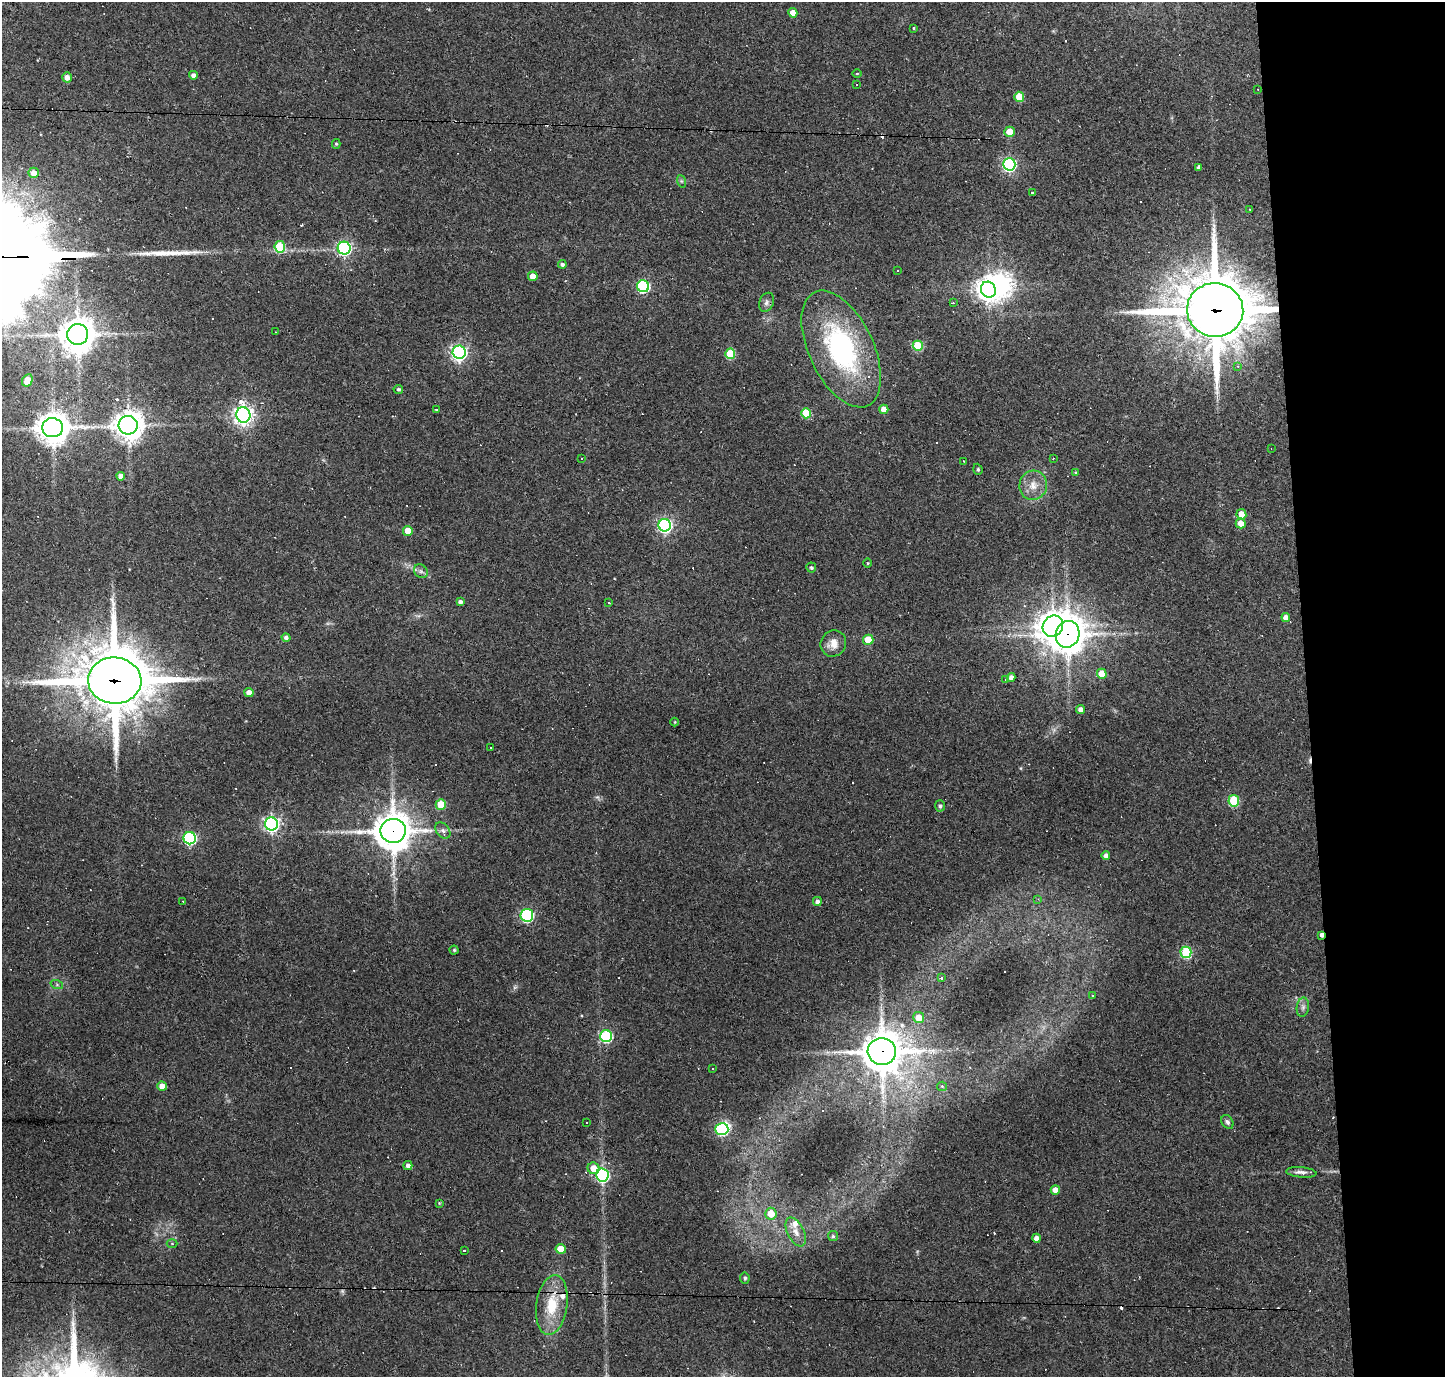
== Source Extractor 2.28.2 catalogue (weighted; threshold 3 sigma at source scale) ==
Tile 6 of 3 x 3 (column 3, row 2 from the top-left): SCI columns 2886-4328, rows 1467-2841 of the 4328 x 4305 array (HDU 1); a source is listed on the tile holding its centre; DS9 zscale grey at full resolution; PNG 1447 x 1379 px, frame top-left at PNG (2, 2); each listed source drawn as its Kron ellipse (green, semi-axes under 4 px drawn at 4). Shown black and unused: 10% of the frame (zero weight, under 2 of 3 exposures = <1% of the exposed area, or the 3 px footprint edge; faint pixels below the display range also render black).
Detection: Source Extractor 2.28.2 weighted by HDU 2 'WHT'; one run over the whole footprint, this tile lists its part. Background 0.085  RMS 0.0059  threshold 0.0266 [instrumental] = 3 sigma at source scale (4.5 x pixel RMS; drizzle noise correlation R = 1.50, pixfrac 1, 0.05/0.05 arcsec/px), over >= 5 px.
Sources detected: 153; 2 inside a brighter object's white glare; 33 cosmic-ray / hot-pixel residue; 1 long thin detection or spike segment (spike, bleed or trail) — neither listed nor drawn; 2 inside a brighter listed object's ellipse — not listed separately; the other 115 listed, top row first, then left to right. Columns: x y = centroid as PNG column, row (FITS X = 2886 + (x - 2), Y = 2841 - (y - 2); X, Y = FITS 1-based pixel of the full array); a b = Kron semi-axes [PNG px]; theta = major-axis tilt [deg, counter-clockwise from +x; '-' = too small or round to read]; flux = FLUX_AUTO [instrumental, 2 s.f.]
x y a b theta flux
793 13 5 4 - 6.5
914 28 3 2 - 0.52
857 73 4 3 - 0.42
193 75 4 4 - 2.5
67 77 5 4 - 3.3
856 85 2 2 - 0.41
1258 89 3 2 - 0.42
1019 97 5 5 - 15
1009 132 5 5 - 10
336 144 5 4 - 0.82
1009 164 6 6 - 120
1199 167 4 3 - 1.7
34 173 5 5 - 4.8
681 181 6 4 -71 0.84
1032 193 3 3 - 4.5
1249 209 2 2 - 0.47
280 247 5 5 - 28
344 248 6 6 - 120
562 264 4 4 - 1.3
897 271 3 3 - 5.3
533 276 5 4 - 6.6
643 286 6 6 - 75
988 290 8 7 - 510
766 302 10 7 66 2.1
953 303 3 3 - 0.51
1215 310 28 27 - 3600
275 332 3 2 - 0.35
78 334 10 10 - 1100
918 346 5 5 - 30
841 349 63 32 -65 92
459 352 6 6 - 180
730 354 5 5 - 25
1238 366 4 3 - 0.68
27 380 6 5 - 9.4
398 389 5 4 - 1.2
436 409 3 3 - 1.5
884 409 4 4 - 6.2
806 413 5 5 - 22
243 415 8 7 - 310
128 425 9 9 - 710
53 428 10 9 - 870
1271 448 4 3 - 0.39
582 458 3 3 - 0.62
1053 459 3 2 - 0.41
963 461 3 2 - 0.54
978 469 6 4 -71 0.8
1076 473 4 3 - 1.1
121 476 4 4 - 3.7
1033 485 15 14 - 7.3
1241 514 5 5 - 8
1241 523 5 5 - 4.8
665 525 6 6 - 130
408 531 5 5 - 12
868 563 4 3 - 0.5
811 568 5 5 - 1.1
421 571 7 6 - 1.7
460 602 4 3 - 2.1
609 603 2 2 - 0.49
1286 617 4 4 - 4.3
1053 626 11 9 53 610
1067 634 13 12 - 920
286 637 4 4 - 1.7
868 640 5 5 - 16
833 643 13 12 - 6.2
1102 674 5 5 - 11
1011 677 4 4 - 2.8
1006 679 3 3 - 1.3
115 681 26 23 -5 4100
249 693 4 4 - 4.4
1081 709 4 4 - 3.3
675 722 4 3 - 0.51
491 748 2 2 - 0.61
1234 801 6 5 - 36
441 804 5 5 - 16
940 806 5 5 - 1.6
271 824 6 6 - 190
443 830 9 6 -49 1.9
393 831 12 12 - 1300
190 838 6 6 - 88
1106 856 4 4 - 3.2
1038 899 4 4 - 0.62
183 901 2 2 - 0.35
817 901 4 4 - 2.6
527 915 6 6 - 68
1321 935 3 2 - 30
454 950 4 4 - 0.8
1186 952 6 5 - 51
942 978 3 3 - 53
57 985 6 4 -19 1
1092 996 3 2 - 0.68
1303 1007 9 6 80 2
919 1018 5 5 - 8.3
606 1036 6 6 - 59
882 1051 14 13 - 1400
713 1069 3 2 - 0.37
162 1086 5 4 - 7.8
942 1086 5 4 - 0.64
1227 1122 7 5 -56 1.5
587 1123 2 2 - 0.48
722 1129 6 6 - 73
408 1165 5 4 - 2.4
593 1168 6 5 - 7.8
1301 1172 15 5 -5 3.1
602 1175 6 6 - 110
1055 1190 4 4 - 5.2
439 1203 4 4 - 0.52
771 1214 6 6 - 10
796 1232 15 8 -63 4.8
833 1236 5 5 - 0.98
1036 1238 4 4 - 3.7
172 1244 5 3 - 0.58
561 1249 5 5 - 10
464 1250 3 2 - 0.68
745 1278 5 4 - 1.3
552 1305 30 15 82 20
Overlapping masked pixels (flux is a lower limit): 6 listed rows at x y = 1215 310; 1067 634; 115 681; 393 831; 1321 935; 882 1051